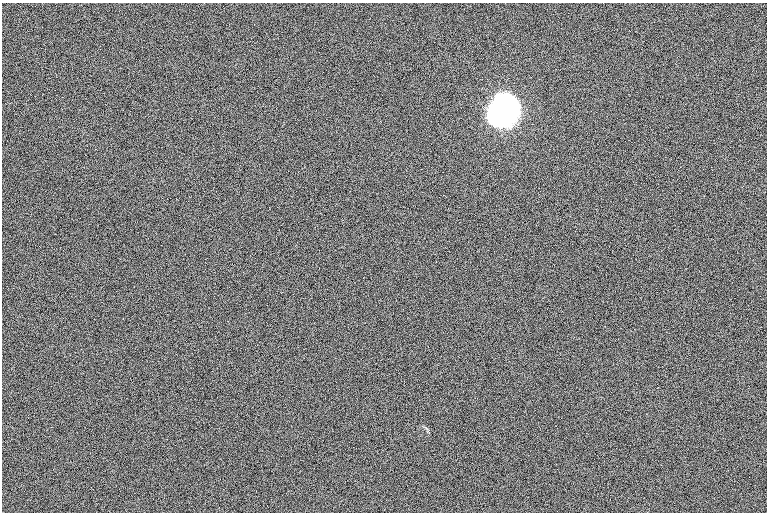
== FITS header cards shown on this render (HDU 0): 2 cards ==
NAXIS1  =                 1530 /
NAXIS2  =                 1020 /

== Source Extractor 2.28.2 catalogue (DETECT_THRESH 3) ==
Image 1530 x 1020 px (HDU 0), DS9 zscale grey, zoomed out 1/2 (1 PNG px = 2 x 2 image px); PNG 769 x 514 px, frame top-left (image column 2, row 1019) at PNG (2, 3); no overlay
Background 97.8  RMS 8.9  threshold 26.7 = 3 sigma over >= 5 px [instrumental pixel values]
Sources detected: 3; all 3 listed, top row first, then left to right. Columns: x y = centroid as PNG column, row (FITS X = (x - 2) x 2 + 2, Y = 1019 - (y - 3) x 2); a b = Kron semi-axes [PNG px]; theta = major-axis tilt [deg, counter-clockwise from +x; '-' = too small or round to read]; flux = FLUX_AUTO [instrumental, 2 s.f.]
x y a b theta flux
505 110 18 16 71 7.9e+06
70 355 2 1 - 8.3e+02
425 428 6 4 -27 2.9e+03